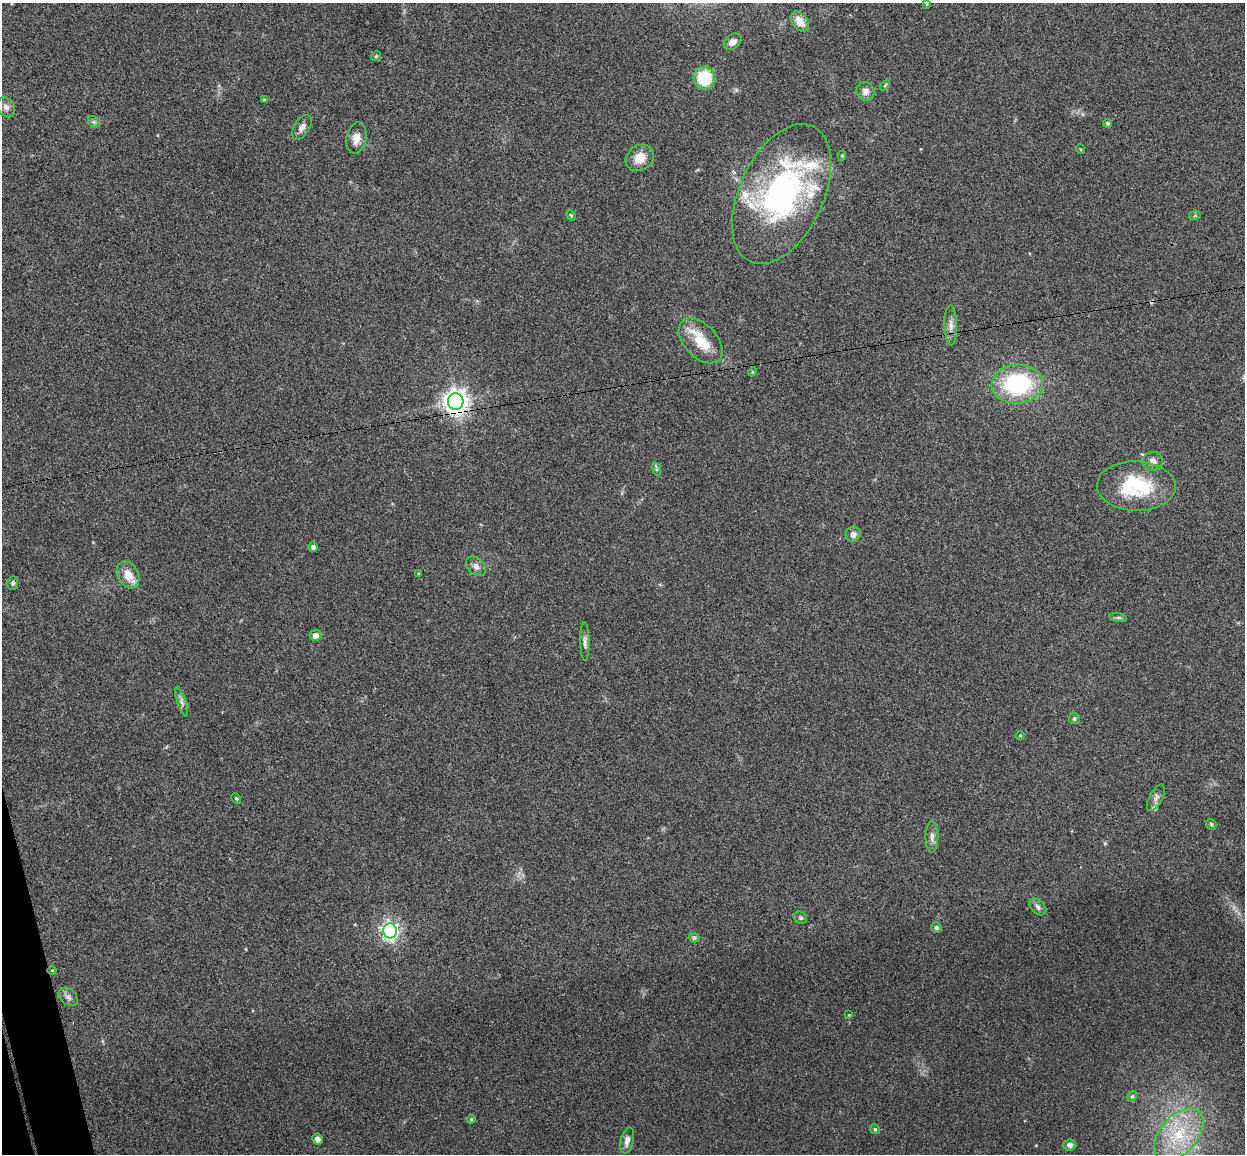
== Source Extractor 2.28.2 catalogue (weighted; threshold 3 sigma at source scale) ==
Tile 7 of 4 x 4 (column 3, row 2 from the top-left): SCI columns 2544-3786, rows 2456-3607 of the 5085 x 5029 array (HDU 1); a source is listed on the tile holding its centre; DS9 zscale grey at full resolution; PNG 1247 x 1156 px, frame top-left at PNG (2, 3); each listed source drawn as its Kron ellipse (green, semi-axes under 4 px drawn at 4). Shown black and unused: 1% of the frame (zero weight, under 3 of 4 exposures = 5% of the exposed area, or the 3 px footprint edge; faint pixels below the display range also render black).
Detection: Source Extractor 2.28.2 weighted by HDU 2 'WHT'; one run over the whole footprint, this tile lists its part. Background 0.0705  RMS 0.0076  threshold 0.0343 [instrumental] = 3 sigma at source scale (4.5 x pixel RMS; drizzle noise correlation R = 1.50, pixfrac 1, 0.05/0.05 arcsec/px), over >= 5 px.
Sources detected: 66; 1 inside a brighter object's white glare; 1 cosmic-ray / hot-pixel residue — neither listed nor drawn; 6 inside a brighter listed object's ellipse — not listed separately; the other 58 listed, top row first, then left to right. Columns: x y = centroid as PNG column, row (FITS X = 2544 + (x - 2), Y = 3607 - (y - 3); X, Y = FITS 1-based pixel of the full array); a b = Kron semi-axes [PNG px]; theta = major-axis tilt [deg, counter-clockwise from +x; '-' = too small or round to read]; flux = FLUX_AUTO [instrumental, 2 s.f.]
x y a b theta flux
927 4 3 3 - 0.91
800 21 11 7 -53 9.6
733 42 10 7 37 5.3
376 56 5 4 - 0.96
704 78 11 10 - 28
885 85 6 3 47 0.83
865 91 9 8 - 4.3
264 99 4 3 - 0.69
6 107 10 8 -55 3.5
94 122 7 5 -44 1.9
1107 123 4 4 - 1.5
302 127 13 7 59 4.1
356 138 16 10 78 7.1
1080 149 5 3 - 0.64
842 155 5 4 - 0.85
640 158 15 12 36 11
782 194 75 42 65 180
571 215 5 4 - 0.99
1195 215 6 3 20 0.78
951 325 20 6 -88 4.9
701 341 27 16 -46 21
752 372 4 3 - 0.76
1017 384 26 19 6 79
456 402 8 8 - 700
1153 461 10 9 - 4.7
656 469 7 4 -72 1
1136 486 39 25 -1 52
853 534 8 7 - 4
313 547 5 4 - 2.9
476 566 11 8 -44 3.9
419 574 3 3 - 0.73
128 575 14 10 -60 11
13 583 6 5 - 1.4
1118 618 9 4 -9 1.6
315 635 6 6 - 4.1
585 642 19 4 -89 3.1
182 702 15 3 -71 2.4
1074 719 5 5 - 1.6
1020 735 5 3 - 0.7
236 798 5 4 - 0.94
1156 798 15 6 63 3.2
1211 824 5 5 - 1.4
932 837 16 6 90 3.6
1038 907 10 6 -46 3
801 918 6 5 - 1.4
936 927 5 5 - 1.5
390 931 7 7 - 280
694 938 5 4 - 2
52 970 5 3 - 0.72
68 997 11 7 -38 3.3
849 1015 3 3 - 0.5
1132 1096 5 4 - 1.1
471 1119 4 4 - 0.91
875 1129 5 4 - 1.2
1179 1135 31 18 48 39
317 1139 5 5 - 3.7
627 1140 13 6 77 4.7
1070 1145 6 5 - 3.4
Overlapping masked pixels (flux is a lower limit): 1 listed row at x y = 456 402
Isophote crosses this tile's border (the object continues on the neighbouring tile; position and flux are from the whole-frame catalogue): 1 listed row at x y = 927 4